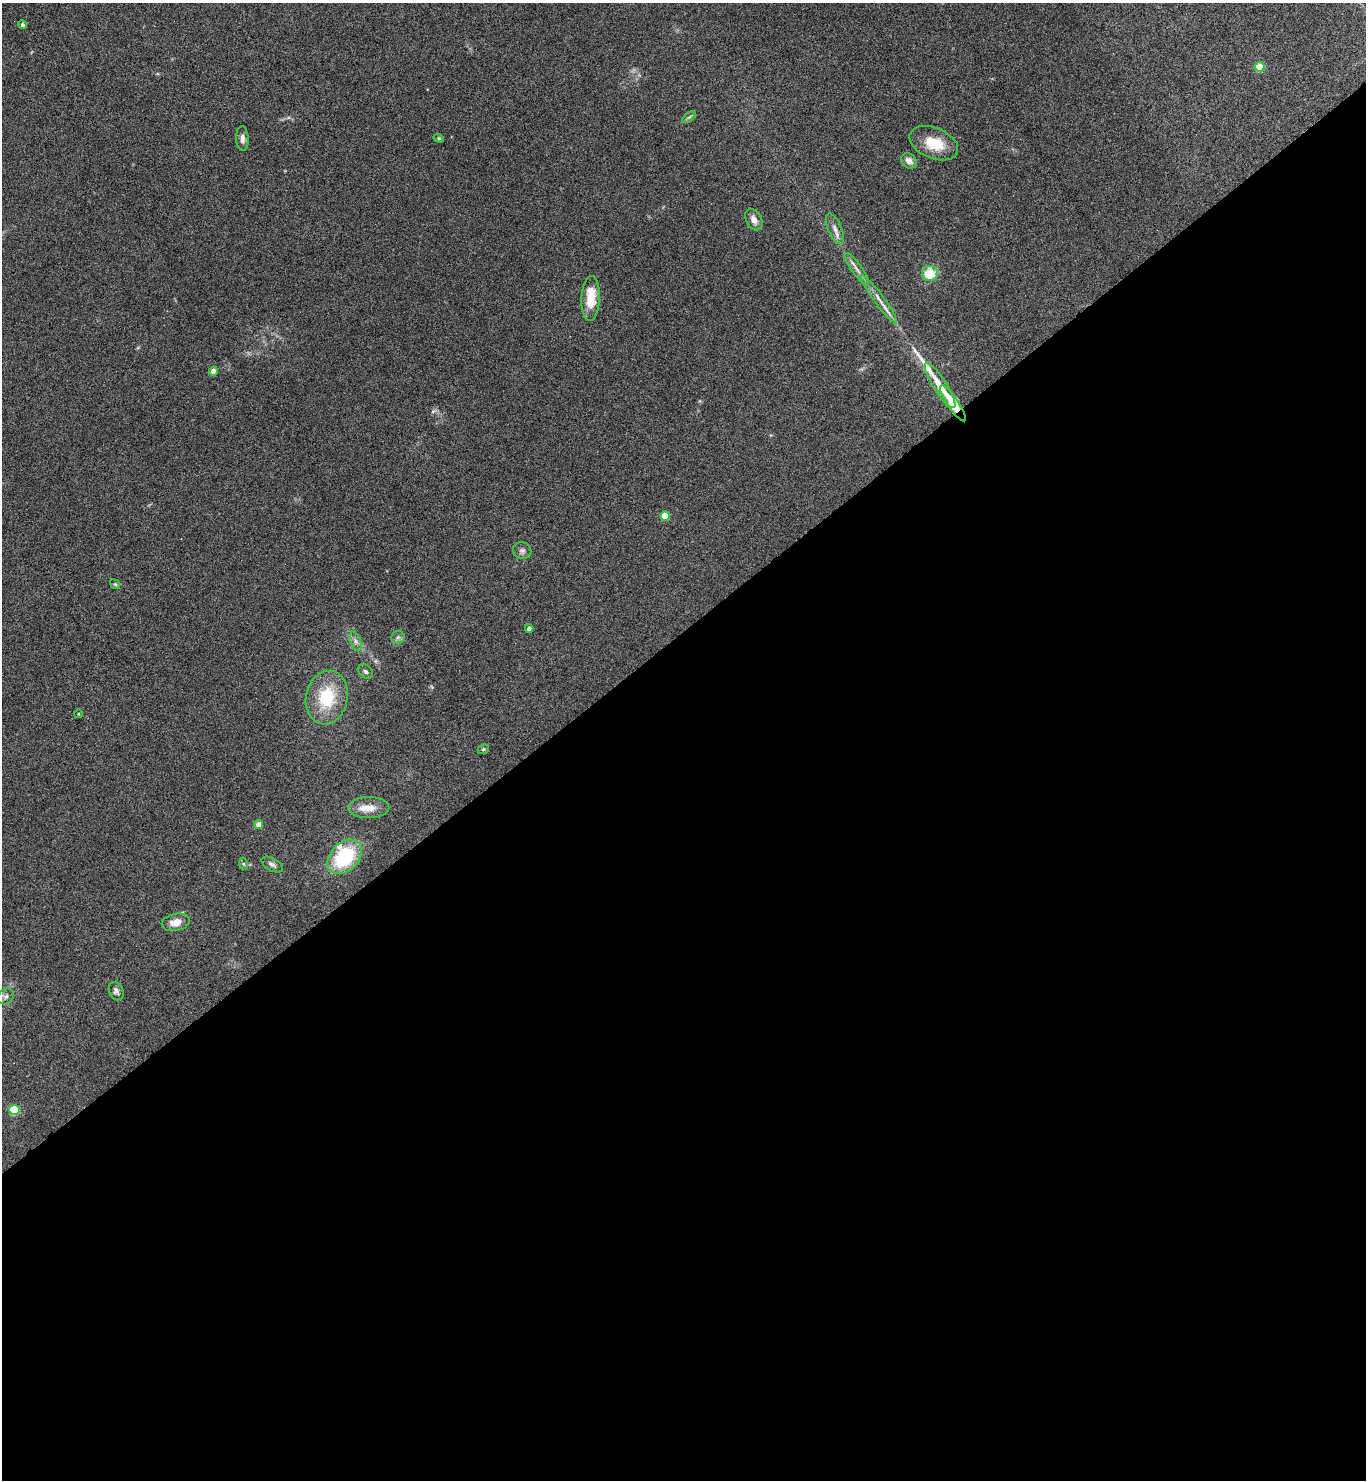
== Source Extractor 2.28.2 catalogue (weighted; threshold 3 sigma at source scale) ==
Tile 15 of 4 x 4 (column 3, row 4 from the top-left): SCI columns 2884-4247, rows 3-1480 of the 5909 x 5913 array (HDU 1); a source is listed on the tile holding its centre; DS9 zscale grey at full resolution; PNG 1368 x 1482 px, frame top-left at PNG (2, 3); each listed source drawn as its Kron ellipse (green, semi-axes under 4 px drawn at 4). Shown black and unused: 58% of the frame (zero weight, under 4 of 8 exposures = <1% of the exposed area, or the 3 px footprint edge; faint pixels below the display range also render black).
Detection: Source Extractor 2.28.2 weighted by HDU 2 'WHT'; one run over the whole footprint, this tile lists its part. Background 0.0775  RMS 0.0047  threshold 0.019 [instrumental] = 3 sigma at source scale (4.09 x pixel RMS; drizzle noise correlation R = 1.36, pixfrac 0.8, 0.05/0.05 arcsec/px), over >= 5 px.
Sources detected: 37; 1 long thin detection or spike segment (spike, bleed or trail) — neither listed nor drawn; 1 inside a brighter listed object's ellipse — not listed separately; the other 35 listed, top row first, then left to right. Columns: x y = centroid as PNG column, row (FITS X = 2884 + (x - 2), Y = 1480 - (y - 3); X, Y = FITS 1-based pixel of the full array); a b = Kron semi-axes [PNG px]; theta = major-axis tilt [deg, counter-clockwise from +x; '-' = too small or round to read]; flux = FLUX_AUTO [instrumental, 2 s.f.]
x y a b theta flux
22 25 4 4 - 1
1260 67 5 5 - 16
689 117 8 4 36 0.83
242 138 12 6 -88 1.9
439 138 5 4 - 0.55
934 143 25 15 -23 12
909 161 8 7 - 2.8
754 220 11 7 -60 3
835 229 16 6 -67 2.7
857 269 19 5 -55 2.6
930 273 8 7 - 10
591 299 22 9 88 11
879 299 29 5 -54 3.9
213 371 4 4 - 3
940 385 26 7 -58 7.6
953 403 21 5 -56 16
665 516 5 4 - 10
522 551 9 8 - 1.6
115 584 5 4 - 0.53
529 628 4 4 - 1.8
398 637 7 6 - 1.2
356 641 10 5 -71 1.6
365 672 8 6 -44 1.1
327 698 27 21 79 21
78 714 4 3 - 0.34
483 749 6 4 21 0.59
369 808 20 10 0 5.3
259 825 4 4 - 5
345 857 20 14 45 29
244 864 6 4 -70 0.62
272 865 12 6 -30 1.4
176 922 14 8 12 4.7
116 991 9 7 -66 1.5
6 996 8 7 - 1.6
14 1110 5 5 - 20
Overlapping masked pixels (flux is a lower limit): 1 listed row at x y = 953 403